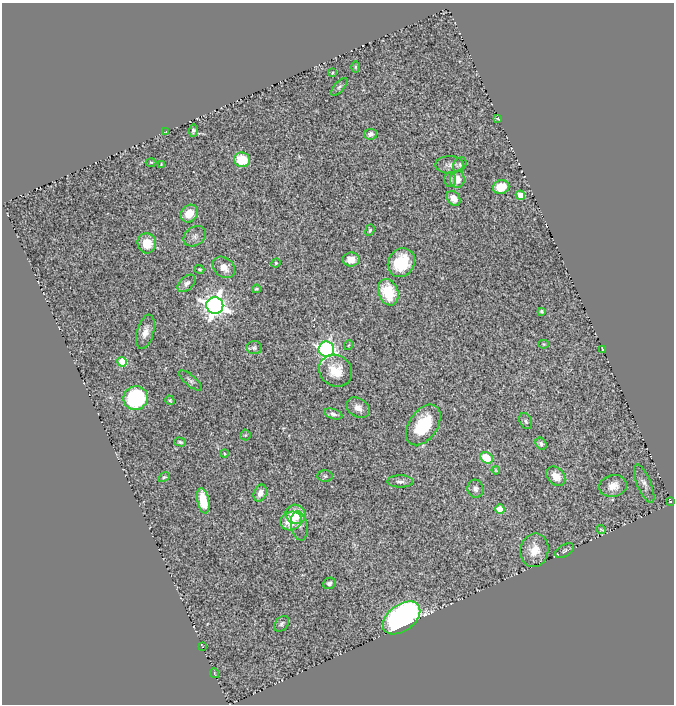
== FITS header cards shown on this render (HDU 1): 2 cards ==
NAXIS1  =                  672
NAXIS2  =                  702

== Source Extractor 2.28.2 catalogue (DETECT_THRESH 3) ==
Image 672 x 702 px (HDU 1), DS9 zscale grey, 1 PNG px = 1 image px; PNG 676 x 706 px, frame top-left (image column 1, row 702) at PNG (2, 3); each listed source drawn as its Kron ellipse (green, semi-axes under 4 px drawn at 4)
Background 0.88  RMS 0.042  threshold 0.126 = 3 sigma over >= 5 px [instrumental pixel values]
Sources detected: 74; all 74 listed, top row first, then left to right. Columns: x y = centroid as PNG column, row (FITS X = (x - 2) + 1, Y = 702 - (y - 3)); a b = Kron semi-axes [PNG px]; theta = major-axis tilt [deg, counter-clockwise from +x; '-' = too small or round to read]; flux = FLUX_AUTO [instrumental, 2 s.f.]
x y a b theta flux
355 67 6 4 90 3.2
332 73 3 3 - 2.7
339 87 11 5 49 7
497 119 4 2 - 2.2
193 131 6 4 83 6.5
166 132 3 2 - 1.9
371 134 6 5 - 11
242 160 8 7 - 86
151 162 5 3 - 2.9
161 165 3 2 - 2.3
450 165 14 9 0 18
460 165 8 6 56 7.9
457 179 9 7 84 32
450 180 7 5 90 7.3
501 187 8 6 20 64
520 195 5 4 - 52
454 198 8 6 -51 26
189 214 9 8 - 42
370 230 6 4 70 4.1
195 236 12 9 34 14
147 243 10 9 - 45
351 259 8 7 - 24
276 263 5 4 - 3.6
401 263 15 13 57 110
224 267 12 9 -41 32
200 269 5 4 - 3.7
186 283 11 6 42 11
256 289 4 3 - 4.7
388 292 13 10 -69 110
215 305 8 8 - 2400
541 311 3 3 - 4.6
145 332 18 8 75 25
544 344 5 4 - 3.2
349 345 5 3 - 2.3
254 348 7 6 - 8.2
326 349 8 7 - 830
602 349 4 2 - 2.1
122 362 5 4 - 150
336 371 17 15 -37 59
190 380 14 5 -40 8.2
135 398 12 11 - 310
170 400 5 4 - 4
358 408 12 9 -37 23
333 414 9 5 -17 9.3
526 421 8 6 -63 7.1
423 425 23 14 56 130
245 435 5 5 - 3.3
180 442 6 3 -15 4.4
541 444 6 5 - 7.9
225 454 4 2 - 2.3
487 458 6 5 - 79
496 470 4 3 - 3
325 476 8 5 0 5.2
556 476 11 8 -46 31
164 477 6 4 28 4.3
400 481 13 6 0 12
644 484 21 7 -67 16
613 486 14 10 13 31
475 489 9 8 - 13
260 493 9 6 66 21
203 501 13 6 -78 79
670 502 3 2 - 1.7
500 509 4 4 - 89
296 514 10 9 - 74
291 521 11 9 19 61
299 526 15 8 -80 15
601 529 5 4 - 3.5
534 550 17 14 79 47
565 551 10 5 30 6.5
329 583 6 5 - 7.8
401 618 21 13 36 910
282 624 9 6 49 7.5
202 646 3 2 - 1.6
215 673 5 2 - 2.2